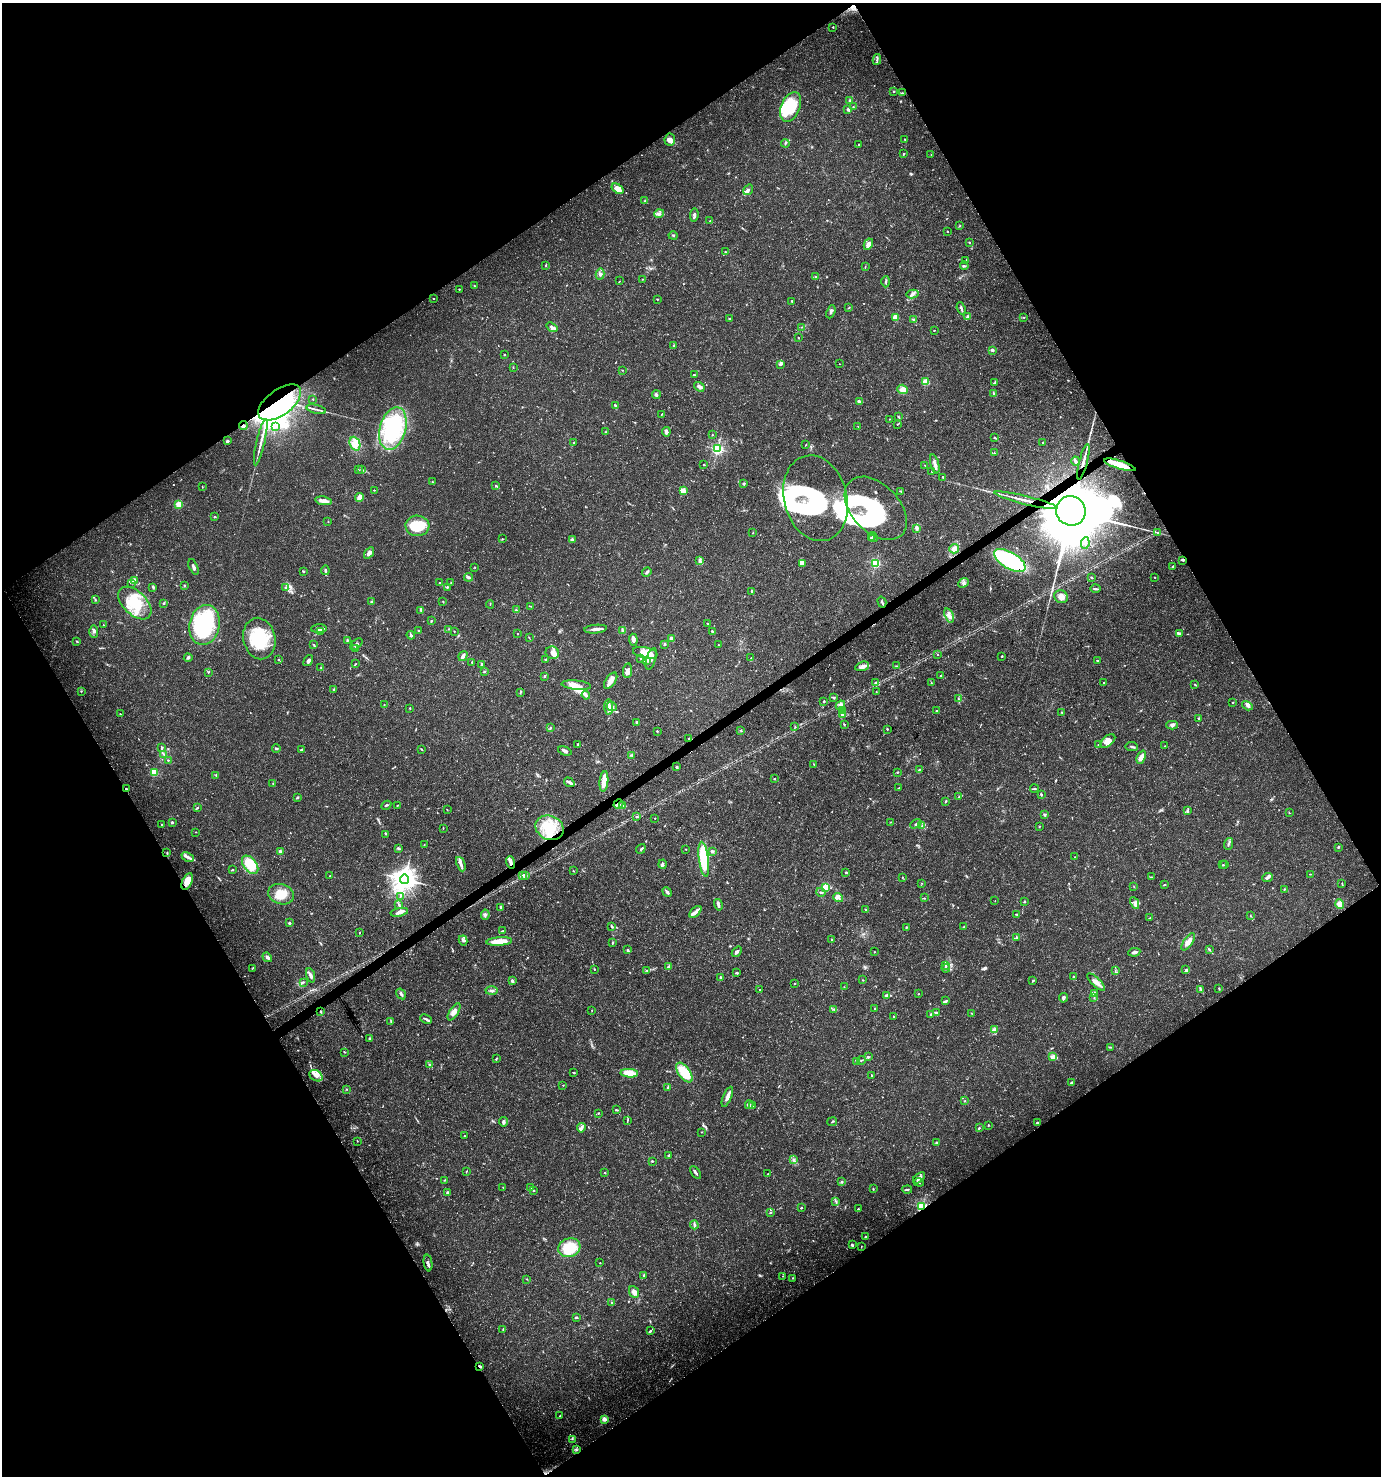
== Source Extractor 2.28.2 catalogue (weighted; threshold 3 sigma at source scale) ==
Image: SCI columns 120-5632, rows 5-5899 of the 5813 x 5899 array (HDU 1 of 3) = the unmasked area's bounding box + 8 px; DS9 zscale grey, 4 x 4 block average (1 PNG px = mean of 4 x 4 image px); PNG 1383 x 1478 px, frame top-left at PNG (2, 3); each listed source drawn as its Kron ellipse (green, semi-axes under 4 px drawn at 4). Shown black and unused: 48% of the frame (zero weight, under 3 of 5 exposures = <1% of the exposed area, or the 3 px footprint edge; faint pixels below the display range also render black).
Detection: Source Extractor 2.28.2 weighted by HDU 2 'WHT'. Background 0.0272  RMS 0.0025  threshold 0.0114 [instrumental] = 3 sigma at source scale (4.5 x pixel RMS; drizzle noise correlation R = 1.50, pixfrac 1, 0.0396/0.0396 arcsec/px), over >= 5 px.
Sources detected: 776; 2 too faint to see at this stretch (4 x 4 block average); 15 inside a brighter object's white glare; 1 cosmic-ray / hot-pixel residue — neither listed nor drawn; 22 coinciding with a brighter row at this scale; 68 inside a brighter listed object's ellipse — not listed separately; of the other 668, all 500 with FLUX_AUTO >= 0.663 (the completeness limit of this list) listed and drawn (168 fainter detections not listed), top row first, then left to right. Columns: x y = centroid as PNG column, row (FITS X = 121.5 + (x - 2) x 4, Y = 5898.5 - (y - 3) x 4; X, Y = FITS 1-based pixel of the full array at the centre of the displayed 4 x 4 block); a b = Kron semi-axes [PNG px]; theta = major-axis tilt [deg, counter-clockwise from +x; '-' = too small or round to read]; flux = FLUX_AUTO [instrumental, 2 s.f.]
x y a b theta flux
833 27 2 2 - 1.3
877 59 5 2 - 3.1
894 91 2 2 - 1.4
902 93 2 2 - 0.8
849 101 3 2 - 2.5
791 107 15 9 67 87
853 107 2 2 - 1.1
848 109 2 2 - 7.7
905 139 2 2 - 1.7
670 140 6 5 - 7.8
785 143 4 2 - 1.8
859 144 2 2 - 1.2
904 154 3 2 - 1.8
931 155 3 2 - 0.68
618 189 6 3 -36 17
748 190 6 4 55 4.7
645 201 4 2 - 1.7
659 214 5 3 - 3.8
694 215 7 3 83 4.4
710 221 2 2 - 0.74
960 226 2 2 - 0.82
947 231 2 2 - 0.88
673 236 4 2 - 1.7
969 242 2 2 - 1.2
868 244 6 4 62 9.9
725 252 2 2 - 0.9
966 260 3 2 - 1.8
546 265 3 2 - 1.3
865 266 3 2 - 0.92
964 266 4 2 - 1.9
600 274 5 3 - 4.4
816 277 3 2 - 2.4
642 279 2 2 - 0.78
620 281 2 2 - 0.67
886 282 5 2 - 2.4
474 286 2 2 - 1.4
459 289 2 2 - 1.8
912 294 6 3 12 3.7
434 298 2 2 - 1.2
657 299 2 2 - 1.5
792 301 3 2 - 1.1
849 308 3 2 - 1.1
961 308 6 2 -68 2.8
831 312 7 2 68 3.6
896 317 2 2 - 22
968 317 2 2 - 6.7
1023 317 3 2 - 0.86
730 319 3 2 - 1.1
914 319 4 2 - 2.1
552 327 6 3 -37 5.5
802 327 2 2 - 0.72
934 330 3 2 - 0.73
799 338 2 2 - 0.68
674 345 2 2 - 1.3
992 350 2 2 - 7.3
505 354 2 2 - 0.97
840 364 2 2 - 0.66
781 365 2 2 - 0.75
513 367 2 2 - 0.8
622 370 2 2 - 0.86
694 375 3 2 - 1.2
925 382 2 2 - 47
995 383 3 2 - 1.5
699 387 5 3 - 7.8
903 389 5 4 - 12
994 393 3 2 - 1.3
656 395 4 3 - 2.7
313 399 2 2 - 0.88
280 402 25 13 37 460
859 402 3 2 - 7.7
615 405 3 2 - 2
316 409 10 2 -15 4.7
662 414 3 2 - 0.74
898 417 3 2 - 1
890 419 2 2 - 0.89
897 424 2 2 - 0.92
243 426 4 2 - 2.3
275 426 2 2 - 6.7
858 427 2 2 - 0.66
393 428 22 13 74 190
606 432 3 2 - 1.5
666 432 5 3 - 4.5
712 435 2 2 - 0.96
994 437 3 2 - 1.2
228 441 2 2 - 4
261 442 23 2 77 11
574 443 3 2 - 1.7
1043 443 2 2 - 1.5
355 444 7 5 -68 11
806 445 2 2 - 0.68
717 449 3 3 - 170
994 453 2 2 - 0.97
1076 461 5 3 - 3.7
1083 462 18 2 76 12
935 464 10 3 -75 6.6
704 465 3 2 - 0.88
925 465 2 2 - 0.8
1120 465 16 3 -17 39
358 470 3 2 - 0.86
362 470 4 2 - 2
932 471 3 2 - 1
943 477 2 2 - 1.9
432 482 2 2 - 1
744 484 3 2 - 2.2
496 486 3 2 - 2
202 487 2 2 - 0.84
374 490 2 2 - 1.1
683 491 2 2 - 37
901 491 4 2 - 1.7
359 498 4 3 - 15
815 498 43 31 -76 180
1026 500 32 2 -14 18
323 501 8 4 -10 9.9
179 504 2 2 - 47
876 508 37 24 -46 120
1071 511 15 14 - 22000
215 517 2 2 - 1.8
328 522 2 2 - 0.7
417 526 12 10 -3 53
916 528 4 3 - 4.3
753 533 2 2 - 0.8
1158 533 3 2 - 1.3
873 537 5 2 - 2.7
871 538 3 2 - 1.4
502 539 3 2 - 0.94
572 540 2 2 - 8.2
1085 543 6 2 83 2.8
954 549 5 4 - 9.1
369 553 6 3 56 8.1
1183 560 3 2 - 1.4
700 561 4 2 - 2.2
1010 561 17 8 -30 180
875 563 3 2 - 97
802 564 4 3 - 3.7
193 567 8 2 -67 4.6
475 567 2 2 - 0.8
1173 567 2 2 - 1.2
325 570 5 2 - 4.1
303 571 3 2 - 1.4
647 572 5 2 - 3.7
468 577 4 2 - 4.6
1091 577 3 2 - 1.4
1154 577 2 2 - 0.87
134 580 3 3 - 2.8
451 582 2 2 - 0.69
131 583 3 2 - 1.1
440 583 2 2 - 0.86
963 583 5 3 - 4.1
184 585 3 2 - 1.2
153 587 4 2 - 2.1
285 587 3 3 - 2.1
447 587 3 2 - 1.7
1095 589 5 2 - 2.8
751 591 2 2 - 1.9
1061 597 7 6 - 11
95 600 3 2 - 1.5
372 601 3 2 - 1.3
443 601 2 2 - 1.1
882 602 5 2 - 2.9
135 603 20 11 -44 57
164 603 3 2 - 2.3
490 604 4 2 - 0.93
531 606 3 2 - 1.1
516 609 2 2 - 0.83
421 611 3 2 - 1.8
949 615 7 3 -69 6.5
431 621 2 2 - 1.1
708 624 2 2 - 1.5
103 625 2 2 - 0.73
205 625 20 15 77 230
319 628 8 3 3 7.2
449 629 2 2 - 0.79
596 629 11 2 5 7.8
418 630 2 2 - 1.2
94 631 6 4 -88 4.7
454 631 2 2 - 0.81
623 631 2 2 - 1.3
320 632 4 2 - 2.1
713 632 3 2 - 2.5
518 633 2 2 - 0.71
1179 633 4 2 - 2.9
411 635 4 3 - 2.1
529 637 4 2 - 0.73
671 638 2 2 - 9.4
259 639 21 16 -79 94
347 640 4 2 - 1.8
633 640 6 3 -85 6.2
77 641 3 2 - 1.2
356 644 7 3 40 4
665 644 3 2 - 1.6
314 645 3 2 - 1.3
718 645 2 2 - 0.68
356 648 2 2 - 0.9
552 653 6 6 - 9.1
645 653 12 5 -11 21
938 655 2 2 - 0.9
463 656 5 3 - 4.9
1002 656 2 2 - 1.2
188 658 4 3 - 2.3
751 658 2 2 - 0.73
278 659 2 2 - 0.83
641 659 3 2 - 1.9
651 659 11 4 73 8.9
545 660 2 2 - 1.2
1097 660 2 2 - 1
308 661 6 3 54 5.2
646 661 4 3 - 3.3
472 662 3 2 - 0.7
355 664 3 2 - 1.1
481 665 3 2 - 1.9
862 666 7 4 21 7.7
896 666 4 2 - 0.96
321 668 2 2 - 1.3
484 671 3 2 - 1.5
627 671 7 4 82 7.7
208 672 2 2 - 1.1
544 676 3 2 - 2.1
941 676 2 2 - 3.6
611 681 9 5 56 10
1104 682 2 2 - 1.2
875 683 4 2 - 1.6
931 683 2 2 - 0.77
576 685 15 4 -5 18
1195 685 3 2 - 1
334 689 2 2 - 3.7
81 691 2 2 - 0.99
520 692 2 2 - 0.68
876 692 2 2 - 0.76
586 695 4 3 - 3.1
833 698 4 2 - 1.8
959 699 2 2 - 0.82
824 701 2 2 - 1.7
1233 702 2 2 - 1.2
384 705 2 2 - 0.77
840 705 5 3 - 4.2
1247 706 6 3 -32 4.4
609 707 8 3 -87 13
612 707 5 3 - 4.1
410 708 2 2 - 1.1
843 711 2 2 - 0.73
936 711 2 2 - 1.1
1062 712 2 2 - 0.95
120 714 2 2 - 1.3
842 715 3 2 - 4.7
1199 719 2 2 - 2.1
637 722 2 2 - 3.9
844 724 2 2 - 1.1
1172 725 6 3 2 3.8
795 726 2 2 - 0.7
550 728 3 2 - 1.6
887 729 2 2 - 1.6
657 731 2 2 - 1.5
741 731 3 2 - 1.3
689 739 3 2 - 1.2
1108 741 9 5 41 11
578 744 2 2 - 1.7
1098 745 2 2 - 1.1
1132 746 6 2 -6 2.4
1165 746 2 2 - 0.69
162 747 3 2 - 1.4
276 748 4 2 - 1.9
421 749 3 2 - 1.2
301 750 3 2 - 1.3
565 751 7 3 -16 4.2
164 754 4 2 - 1.6
631 755 3 2 - 1.2
1141 757 7 4 67 14
168 760 2 2 - 0.89
814 764 2 2 - 0.95
677 767 3 3 - 1.6
919 769 2 2 - 0.86
897 772 2 2 - 0.97
154 773 2 2 - 48
216 775 3 2 - 0.86
774 779 2 2 - 1.8
604 781 10 3 84 24
569 782 6 3 -35 4.3
273 784 2 2 - 0.97
899 788 3 2 - 1.1
126 789 2 2 - 3.3
1034 789 4 2 - 1.8
1041 794 3 2 - 1.5
298 797 2 2 - 1.4
959 797 2 2 - 0.74
946 801 3 2 - 1.7
618 804 5 3 - 4
386 805 5 2 - 2.2
397 805 2 2 - 0.67
622 806 2 2 - 0.85
197 808 4 2 - 1.6
447 810 2 2 - 0.76
1188 811 3 2 - 1.4
1289 813 2 2 - 0.82
1044 814 3 3 - 1.9
637 817 3 3 - 1.9
655 818 2 2 - 1.3
172 822 2 2 - 6.3
891 822 2 2 - 0.73
162 824 2 2 - 1.4
916 824 6 2 29 3.3
922 825 2 2 - 0.73
1039 826 2 2 - 1.3
443 828 2 2 - 0.77
550 828 14 12 -24 47
196 832 2 2 - 1
386 834 2 2 - 0.79
424 844 2 2 - 0.73
1228 844 6 2 70 3
1338 847 2 2 - 1.6
398 848 4 3 - 2.1
641 849 5 2 - 2.7
686 849 2 2 - 0.83
712 851 3 3 - 2.9
280 852 4 3 - 4.8
167 853 3 2 - 1.3
188 857 6 3 -24 4.9
1075 857 2 2 - 1.2
704 859 17 5 -83 66
511 862 6 3 -72 7.4
461 864 7 3 -68 6
662 864 4 3 - 5.1
250 865 10 6 -52 57
1223 865 2 2 - 0.84
1225 865 2 2 - 0.81
233 870 2 2 - 1.1
574 871 2 2 - 0.86
846 872 2 2 - 3.3
1310 874 2 2 - 0.79
330 876 3 2 - 1.2
523 876 4 3 - 3.4
526 876 3 2 - 1.3
902 877 2 2 - 0.99
1151 877 2 2 - 0.9
1267 878 5 3 - 3.7
404 879 4 4 - 1300
187 882 9 5 67 20
921 883 2 2 - 0.85
1342 883 2 2 - 0.72
1164 885 3 2 - 1.6
826 887 2 2 - 64
1134 887 2 2 - 0.68
1284 889 3 2 - 1.2
667 892 5 2 - 5.6
821 892 5 2 - 2.4
281 894 13 10 -16 28
400 897 3 2 - 1.4
838 898 5 3 - 5.6
924 898 2 2 - 0.95
995 901 2 2 - 0.81
1025 902 3 2 - 1.1
1135 903 6 3 -63 5.2
399 904 3 2 - 1.5
1340 904 4 4 - 15
718 905 6 2 -76 6.2
501 907 3 2 - 4.2
866 910 3 2 - 1.8
399 912 9 3 11 6.2
695 912 7 3 45 7.3
1017 914 3 2 - 0.98
485 915 5 3 - 3.3
1251 916 2 2 - 1.2
1150 918 3 2 - 0.96
289 923 2 2 - 4.1
612 927 3 3 - 1.9
906 927 2 2 - 1.1
964 927 3 2 - 1.1
502 931 4 2 - 1.3
359 932 2 2 - 0.87
1017 938 4 2 - 2.3
831 939 3 2 - 1.1
463 940 5 3 - 3.7
499 941 13 3 4 37
1188 942 10 4 56 13
613 943 3 2 - 1.5
1209 949 4 2 - 2.1
628 950 3 2 - 2.9
737 952 6 2 50 4.2
874 952 2 2 - 0.77
1134 952 6 2 9 5.4
267 957 5 2 - 7.7
945 965 3 2 - 1.7
669 967 2 2 - 7.3
252 968 2 2 - 0.7
946 968 4 2 - 1.4
594 969 2 2 - 1.3
1186 969 3 2 - 1.7
647 970 4 2 - 1.7
1115 971 3 2 - 1.1
737 973 2 2 - 4.2
310 975 7 3 -71 5.3
720 977 3 2 - 2.1
1073 977 3 2 - 1.3
863 980 2 2 - 0.8
1033 980 3 2 - 1.5
512 981 3 3 - 3.4
303 982 3 2 - 1.8
1096 982 12 4 -43 11
795 983 2 2 - 1.1
844 987 2 2 - 0.72
1219 988 2 2 - 1.6
760 989 2 2 - 1.1
1201 989 4 2 - 2.3
491 990 6 3 3 3.6
1094 993 4 3 - 3
401 994 6 3 -56 4.3
918 994 2 2 - 1
887 995 3 3 - 2.8
1063 998 5 3 - 4.1
1094 998 2 2 - 0.78
946 1001 3 2 - 2
834 1009 3 2 - 1.7
875 1009 3 2 - 1.2
592 1011 2 2 - 0.74
321 1012 3 2 - 1.4
454 1012 9 4 57 9.5
936 1013 2 2 - 1.6
971 1013 2 2 - 0.68
931 1015 3 2 - 1.7
893 1016 3 2 - 0.93
426 1019 6 2 -26 3.6
391 1021 3 2 - 1.3
994 1029 2 2 - 1.4
369 1039 3 2 - 2.2
1110 1047 2 2 - 0.86
345 1052 3 2 - 1
868 1057 3 2 - 2.4
1052 1057 4 2 - 12
496 1059 4 2 - 1.6
861 1060 4 2 - 1.5
857 1061 4 2 - 3
429 1065 4 2 - 1.6
684 1072 11 6 -53 46
574 1073 2 2 - 3
629 1073 9 4 -3 29
872 1075 3 2 - 1.2
316 1076 7 5 -33 9.6
1071 1083 3 2 - 2.1
563 1085 2 2 - 0.69
667 1088 3 2 - 1.7
347 1090 2 2 - 0.71
727 1097 11 3 68 9
965 1101 2 2 - 1.4
749 1105 4 2 - 2.6
752 1105 3 2 - 2.2
616 1110 3 2 - 1.9
598 1113 3 2 - 1.4
627 1120 4 2 - 1.3
503 1122 5 3 - 3.9
832 1122 5 2 - 1.3
1037 1123 2 2 - 2.9
988 1125 2 2 - 2.6
581 1128 5 4 - 4.2
979 1128 2 2 - 1.7
702 1132 2 2 - 0.99
464 1136 2 2 - 0.73
357 1141 2 2 - 1
936 1143 3 2 - 2.1
669 1155 2 2 - 4
793 1160 3 2 - 1.8
652 1161 3 2 - 1.5
467 1171 2 2 - 0.71
695 1172 7 2 -53 4
605 1173 2 2 - 2.8
768 1174 3 2 - 1.2
919 1178 7 3 40 7.2
445 1180 2 2 - 1.2
842 1182 2 2 - 4.4
919 1182 5 3 - 2.5
503 1187 2 2 - 0.84
531 1188 2 2 - 2
873 1189 2 2 - 1.3
907 1189 5 2 - 2
533 1190 3 2 - 2.1
447 1192 3 2 - 2.4
836 1201 4 2 - 1.7
922 1207 2 2 - 170
801 1208 2 2 - 1.8
858 1209 2 2 - 1.2
770 1212 2 2 - 1.8
694 1225 4 2 - 3
865 1236 3 2 - 1.2
852 1245 3 2 - 2.8
861 1246 2 2 - 0.84
569 1248 11 9 18 60
428 1263 8 2 -82 3.9
600 1263 2 2 - 0.93
644 1275 2 2 - 4.1
782 1276 2 2 - 0.67
792 1278 2 2 - 0.85
527 1279 3 2 - 1.1
634 1292 6 5 - 6.6
611 1303 2 2 - 1.2
576 1317 3 2 - 3.7
503 1329 3 2 - 1
650 1331 3 2 - 2
480 1366 3 2 - 2.9
560 1415 2 2 - 0.85
604 1419 2 2 - 19
572 1439 2 2 - 0.83
576 1450 4 2 - 2.7
Overlapping masked pixels (flux is a lower limit): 13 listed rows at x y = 280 402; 243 426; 1083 462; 1120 465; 1026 500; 1071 511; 689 739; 126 789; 618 804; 511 862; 187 882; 922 1207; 480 1366
Diffuse or blended objects may show on this block-average render without a row.